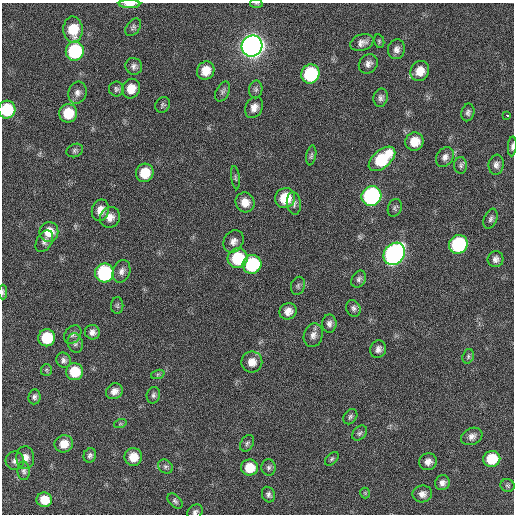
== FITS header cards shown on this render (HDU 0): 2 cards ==
NAXIS1  =                  512 / Axis length
NAXIS2  =                  512 / Axis length

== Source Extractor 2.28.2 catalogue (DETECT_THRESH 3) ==
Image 512 x 512 px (HDU 0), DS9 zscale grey, 1 PNG px = 1 image px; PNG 516 x 516 px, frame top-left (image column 1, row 512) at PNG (2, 3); each listed source drawn as its Kron ellipse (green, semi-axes under 4 px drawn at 4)
Background 22.3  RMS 5.4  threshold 16.2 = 3 sigma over >= 5 px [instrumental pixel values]
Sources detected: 101; all 101 listed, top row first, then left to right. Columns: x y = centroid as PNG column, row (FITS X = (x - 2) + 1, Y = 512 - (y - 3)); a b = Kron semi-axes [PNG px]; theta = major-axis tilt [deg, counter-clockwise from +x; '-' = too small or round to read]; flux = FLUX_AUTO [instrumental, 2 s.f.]
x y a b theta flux
130 4 11 4 0 3800
256 4 6 3 -9 360
133 27 10 6 54 980
73 30 13 9 -87 11000
379 41 7 5 -77 600
362 43 12 8 18 2200
252 46 11 10 - 390000
396 49 10 8 75 1900
75 51 10 9 - 33000
368 64 10 8 48 1900
134 66 8 8 - 1400
206 71 9 8 - 5500
420 71 10 9 - 4800
310 74 9 9 - 32000
116 89 7 7 - 970
131 89 10 9 - 5500
256 89 9 6 80 980
223 91 10 6 63 950
77 93 11 9 73 2100
381 98 9 7 78 1300
163 105 8 7 - 830
254 107 11 8 61 2800
7 110 9 8 - 17000
468 112 9 6 77 1100
68 113 9 9 - 10000
507 115 3 3 - 2700
414 142 9 9 - 5900
512 146 10 4 86 1000
75 150 8 6 22 870
311 155 10 5 80 760
445 157 10 8 55 1900
382 159 16 8 41 22000
461 165 8 6 -87 1000
496 165 10 7 82 1700
145 173 9 8 - 8600
235 178 12 4 -83 700
371 196 10 9 - 83000
285 198 10 9 - 11000
245 202 10 9 - 3900
294 203 11 7 -83 1400
395 208 9 6 70 880
100 210 11 8 77 3300
110 217 10 10 - 2900
491 219 10 6 69 1200
49 232 10 9 - 6200
44 241 11 7 60 1500
233 241 12 9 55 2300
458 244 10 9 - 44000
394 254 12 10 51 150000
238 258 10 9 - 19000
496 259 8 8 - 1600
252 264 9 9 - 31000
121 271 12 8 71 2000
104 273 9 9 - 42000
359 279 9 6 57 1200
298 286 9 7 75 960
3 292 7 4 -90 630
117 306 8 6 89 740
353 308 8 7 - 1100
288 311 9 8 - 2800
329 324 9 7 -90 1500
92 332 7 7 - 1800
73 334 10 7 52 1200
313 335 12 9 73 2100
47 338 8 8 - 16000
75 343 10 7 -75 1300
378 349 9 7 68 1700
468 356 7 5 73 840
64 360 8 7 - 1200
252 362 10 10 - 3500
46 370 6 5 - 620
74 372 8 8 - 11000
158 374 7 4 18 590
114 391 9 7 35 2300
153 395 8 6 77 1000
34 397 7 6 - 1000
350 417 8 6 55 910
120 424 6 4 18 470
359 433 8 6 43 1000
472 436 11 8 26 1900
247 443 9 6 57 950
64 444 9 8 - 4400
90 455 7 6 - 1100
133 457 9 8 - 5800
25 458 11 9 -88 3000
332 459 8 5 46 740
492 459 8 8 - 12000
15 461 9 9 - 1600
428 462 9 8 - 2200
165 466 8 6 -35 990
250 468 8 8 - 7900
269 468 8 7 - 1100
24 471 9 6 -86 1100
442 483 7 7 - 1800
508 485 7 6 - 720
365 493 5 5 - 530
422 494 10 8 9 2100
268 495 8 6 -64 1100
44 500 8 7 - 6700
175 501 9 5 -45 950
195 512 8 6 43 1100
At the frame edge (FLAGS 8, measured only in part): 6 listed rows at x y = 130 4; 256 4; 7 110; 512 146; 3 292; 195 512